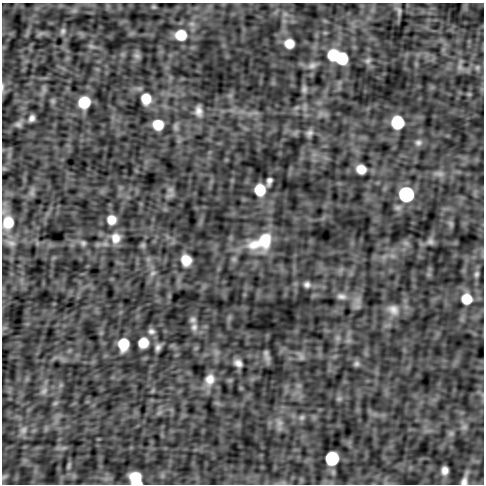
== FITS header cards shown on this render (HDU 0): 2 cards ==
NAXIS1  =                  482
NAXIS2  =                  482

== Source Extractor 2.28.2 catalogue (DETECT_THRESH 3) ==
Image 482 x 482 px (HDU 0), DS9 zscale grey, 1 PNG px = 1 image px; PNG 486 x 486 px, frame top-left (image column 1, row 482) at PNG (2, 3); no overlay
Background -2.23e-05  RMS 5.0e-04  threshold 0.0015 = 3 sigma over >= 5 px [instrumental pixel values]
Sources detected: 78; all 78 listed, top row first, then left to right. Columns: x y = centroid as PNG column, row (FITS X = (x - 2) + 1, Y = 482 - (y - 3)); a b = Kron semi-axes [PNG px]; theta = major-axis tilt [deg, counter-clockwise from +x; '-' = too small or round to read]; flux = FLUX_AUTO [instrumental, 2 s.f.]
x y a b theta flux
154 7 6 4 -18 0.041
399 11 12 5 -75 0.11
63 31 9 7 75 0.09
181 35 11 10 - 0.74
289 44 8 8 - 0.45
91 46 8 5 -44 0.07
333 55 10 9 - 1.1
137 56 9 8 - 0.1
341 58 10 9 - 1.5
368 60 9 6 32 0.092
312 65 13 8 24 0.17
460 67 11 6 -77 0.14
477 67 7 6 - 0.087
3 87 14 4 -88 0.089
304 89 8 6 85 0.11
146 99 10 9 - 0.62
53 101 6 6 - 0.068
84 102 9 9 - 1.1
198 111 11 8 -84 0.22
32 118 6 5 - 0.14
397 122 9 9 - 1.7
18 124 9 8 - 0.12
158 125 9 8 - 0.66
176 127 10 6 -76 0.099
309 133 9 7 53 0.13
418 143 9 8 - 0.12
4 169 6 4 -19 0.041
361 169 8 7 - 0.44
440 174 12 6 -13 0.15
269 181 8 5 75 0.14
170 190 9 6 0 0.11
260 190 9 8 - 0.92
32 192 12 6 83 0.12
406 194 9 9 - 4.4
111 220 9 9 - 0.41
8 222 14 12 79 0.88
451 223 9 5 -71 0.075
116 238 14 13 - 0.45
265 240 23 17 75 1.1
430 241 8 8 - 0.11
11 243 15 9 -20 0.22
83 243 8 7 - 0.096
254 244 22 15 11 0.76
143 245 8 6 15 0.06
186 260 10 9 - 0.54
153 273 9 7 32 0.13
476 274 8 6 74 0.083
307 284 8 7 - 0.13
341 296 14 8 -8 0.19
466 299 10 10 - 0.81
393 310 17 13 -35 0.37
193 320 8 7 - 0.11
194 327 10 8 89 0.17
151 331 8 7 - 0.11
338 338 7 5 -90 0.091
143 343 8 8 - 0.63
123 344 10 8 84 0.96
158 347 6 4 69 0.11
266 355 12 4 -73 0.14
301 356 10 6 -73 0.11
238 363 9 7 -33 0.19
356 364 9 7 1 0.11
210 379 15 12 75 0.42
44 391 11 7 62 0.15
339 399 6 6 - 0.078
55 403 8 4 44 0.065
302 417 8 7 - 0.096
279 423 11 9 80 0.21
464 427 7 7 - 0.11
23 430 11 9 48 0.19
451 433 7 6 - 0.084
332 458 9 9 - 2.3
69 465 11 4 78 0.077
445 470 7 6 - 0.22
4 477 8 5 30 0.062
135 477 10 8 -11 0.82
464 480 14 7 74 0.2
137 483 9 4 -4 0.5
At the frame edge (FLAGS 8, measured only in part): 3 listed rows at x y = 3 87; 464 480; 137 483